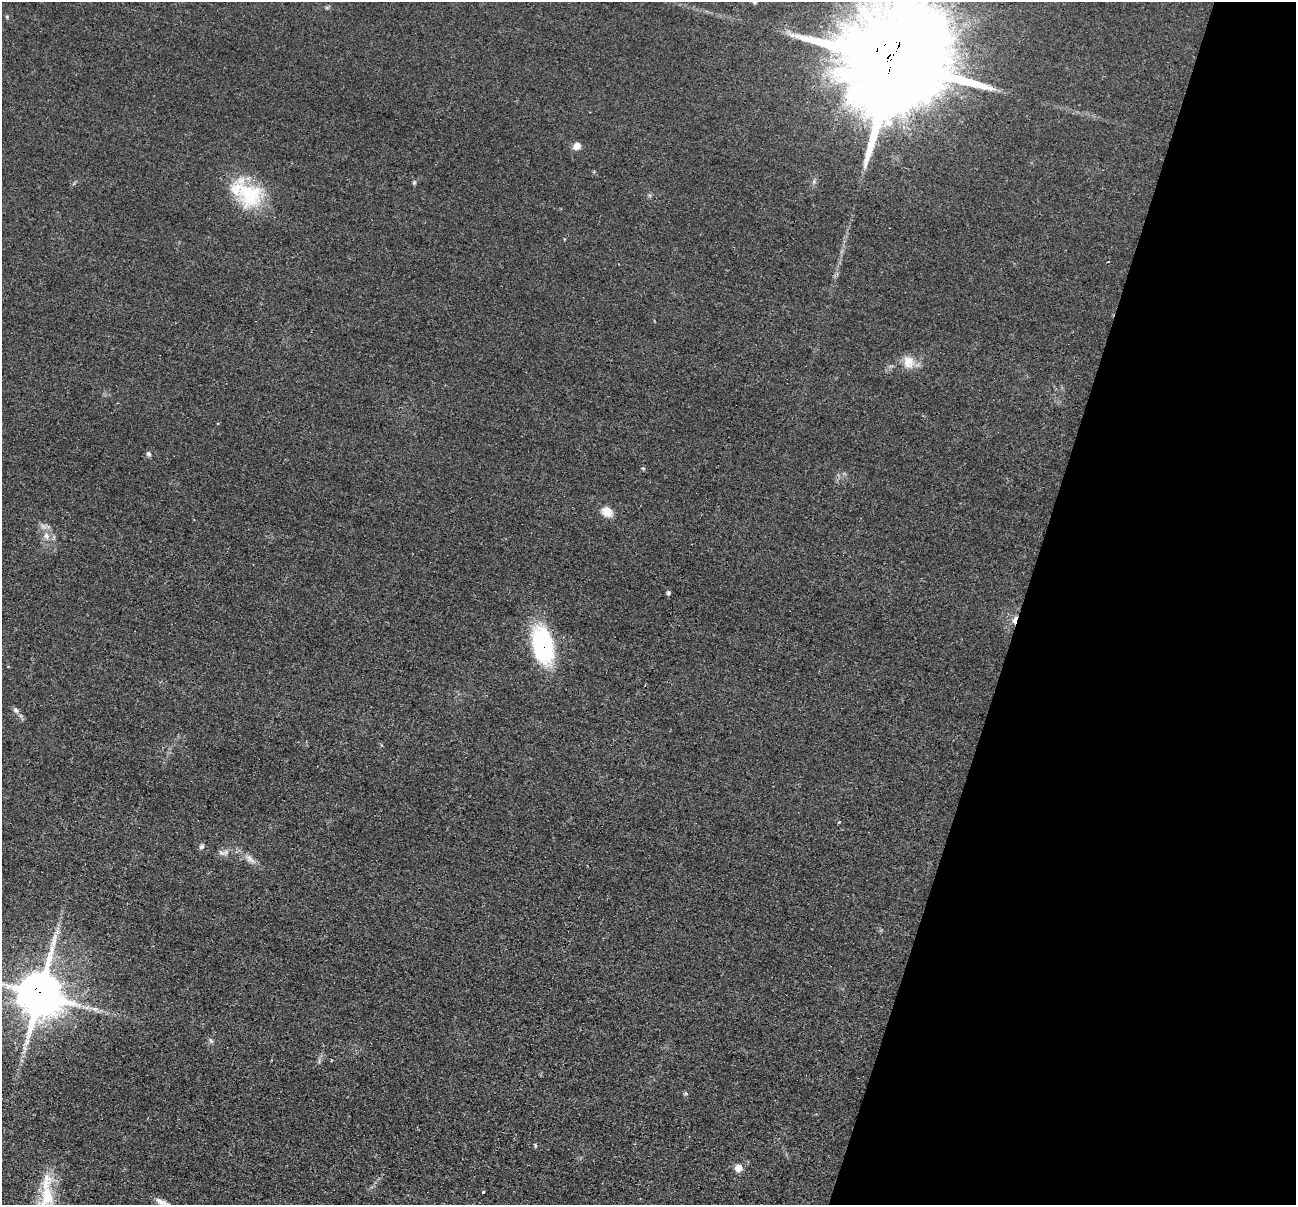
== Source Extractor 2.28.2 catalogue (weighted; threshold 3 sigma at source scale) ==
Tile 8 of 4 x 4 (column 4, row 2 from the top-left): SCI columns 3891-5184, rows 2666-3868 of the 5195 x 5211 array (HDU 1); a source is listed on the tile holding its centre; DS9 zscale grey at full resolution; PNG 1298 x 1207 px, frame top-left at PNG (2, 2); no overlay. Shown black and unused: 21% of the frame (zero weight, under 2 of 3 exposures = <1% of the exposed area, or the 3 px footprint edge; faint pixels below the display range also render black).
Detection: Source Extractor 2.28.2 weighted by HDU 2 'WHT'; one run over the whole footprint, this tile lists its part. Background 0.0452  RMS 0.0086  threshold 0.0386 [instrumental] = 3 sigma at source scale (4.5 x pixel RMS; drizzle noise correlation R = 1.50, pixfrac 1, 0.05/0.05 arcsec/px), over >= 5 px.
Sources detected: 26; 1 inside a brighter listed object's ellipse — not listed separately; the other 25 listed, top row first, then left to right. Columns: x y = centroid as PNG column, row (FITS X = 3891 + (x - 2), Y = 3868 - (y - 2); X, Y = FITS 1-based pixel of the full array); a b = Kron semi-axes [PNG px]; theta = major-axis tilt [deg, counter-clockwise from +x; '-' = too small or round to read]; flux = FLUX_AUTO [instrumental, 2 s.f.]
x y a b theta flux
7 17 6 3 -73 0.95
893 63 35 27 69 27000
577 146 9 8 - 5.8
414 183 6 4 79 1.2
247 193 45 28 -36 59
908 362 18 14 -68 12
148 454 7 6 - 2
643 468 6 3 -19 0.82
607 512 14 11 -36 9.6
46 536 11 8 -62 5.6
668 593 5 5 - 1.6
1015 620 10 5 74 4.3
542 645 31 16 -79 130
16 710 8 6 -63 2.7
202 846 7 6 - 2.1
221 853 10 6 -44 2.9
250 859 17 7 -43 6.2
57 932 8 6 79 3.2
40 994 15 13 83 3600
211 1041 9 4 -54 1.7
535 1145 7 3 -89 0.94
738 1168 6 6 - 11
483 1192 3 3 - 2
47 1196 30 18 -79 31
167 1204 20 8 -20 6.3
Overlapping masked pixels (flux is a lower limit): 4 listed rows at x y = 893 63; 1015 620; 542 645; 40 994
Isophote crosses this tile's border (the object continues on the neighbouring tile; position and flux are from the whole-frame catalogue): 4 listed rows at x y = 893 63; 40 994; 47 1196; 167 1204